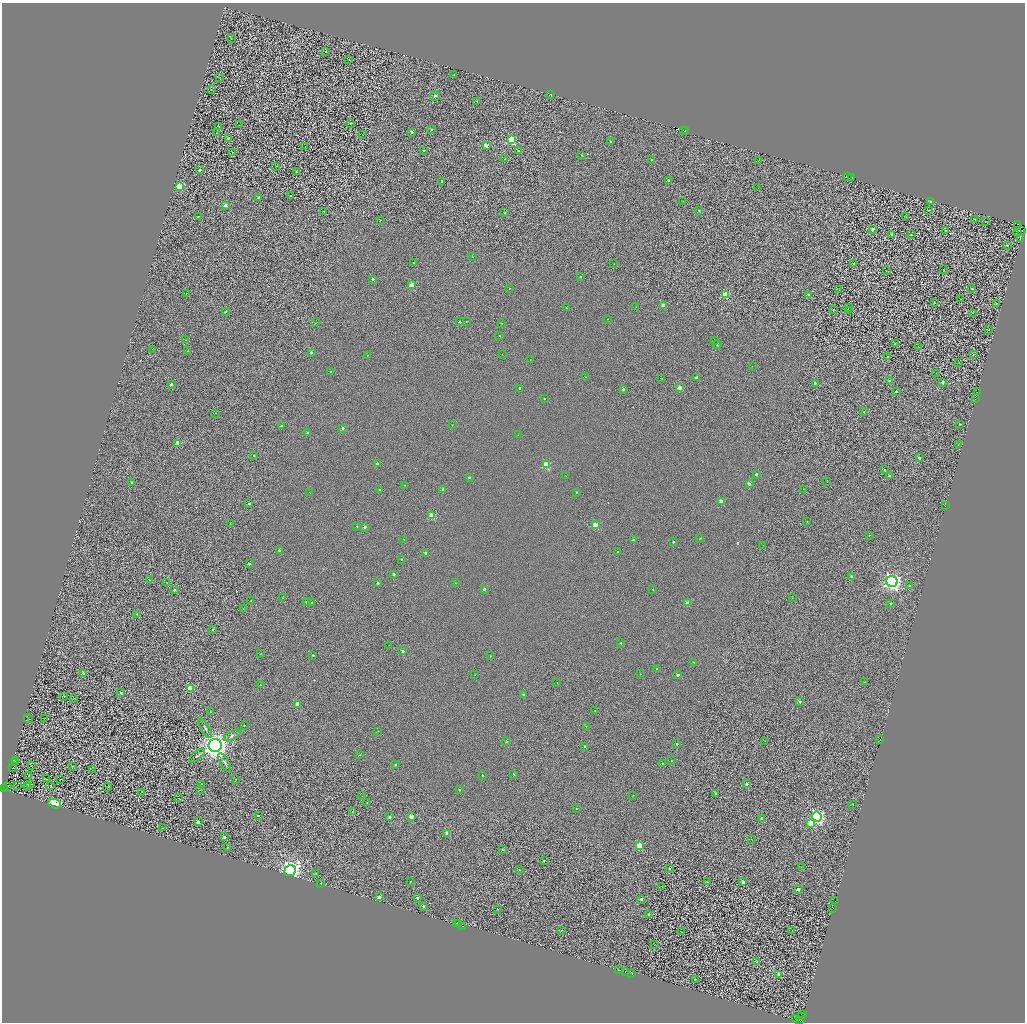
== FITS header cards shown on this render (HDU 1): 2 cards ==
NAXIS1  =                 2045
NAXIS2  =                 2040

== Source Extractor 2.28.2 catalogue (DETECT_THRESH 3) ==
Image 2045 x 2040 px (HDU 1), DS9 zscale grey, zoomed out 1/2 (1 PNG px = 2 x 2 image px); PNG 1027 x 1024 px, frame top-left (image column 1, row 2039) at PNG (2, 3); each listed source drawn as its Kron ellipse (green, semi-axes under 4 px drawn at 4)
Background 0.736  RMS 2.2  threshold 6.51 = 3 sigma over >= 5 px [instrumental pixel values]
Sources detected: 403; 81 cannot appear on this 1/2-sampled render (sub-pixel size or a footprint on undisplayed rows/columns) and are neither listed nor drawn; the other 322 listed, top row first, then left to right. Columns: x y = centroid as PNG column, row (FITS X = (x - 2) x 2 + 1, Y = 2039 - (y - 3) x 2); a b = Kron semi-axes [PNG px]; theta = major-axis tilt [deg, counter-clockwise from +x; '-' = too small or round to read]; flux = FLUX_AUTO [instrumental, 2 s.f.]
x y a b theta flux
231 39 2 1 - 110
326 52 2 2 - 550
349 59 2 1 - 240
454 75 2 2 - 260
220 77 2 2 - 130
211 90 2 1 - 170
551 95 3 1 - 120
435 96 5 5 - 860
477 101 2 2 - 190
350 123 2 2 - 330
239 125 2 1 - 89
219 126 2 2 - 510
431 130 2 2 - 1200
684 130 2 1 - 3600
686 131 2 1 - 4000
412 132 2 2 - 1400
216 133 2 1 - 290
363 135 2 1 - 110
228 138 2 2 - 490
512 140 3 3 - 30000
610 141 2 2 - 410
486 146 2 2 - 6200
305 147 2 1 - 91
424 150 3 2 - 570
519 151 2 2 - 580
232 152 2 1 - 190
582 155 2 2 - 380
505 159 4 2 - 190
651 160 2 2 - 720
758 160 2 1 - 98
276 166 3 2 - 130
200 170 2 2 - 910
296 172 2 2 - 470
847 176 3 2 - 4200
851 177 3 1 - 730
668 180 2 2 - 1000
442 181 2 2 - 820
180 186 3 3 - 18000
758 188 2 2 - 110
291 196 2 2 - 530
258 198 2 2 - 2300
683 201 2 1 - 170
931 202 2 2 - 600
225 205 2 2 - 2000
699 210 2 2 - 460
929 210 2 1 - 110
324 211 2 2 - 280
505 213 2 2 - 480
198 217 2 2 - 360
905 217 3 2 - 120
975 219 2 2 - 210
380 220 2 2 - 320
986 221 2 1 - 100
1017 224 3 1 - 4400
873 229 2 2 - 4100
945 230 2 1 - 110
1022 231 3 1 - 1100
1017 233 2 1 - 1300
892 234 2 2 - 970
911 234 2 2 - 220
1020 239 2 1 - 2100
1007 246 2 2 - 710
473 257 2 2 - 150
414 263 2 2 - 970
854 263 2 2 - 270
614 264 2 1 - 230
944 270 2 1 - 110
886 271 2 1 - 620
580 277 2 2 - 880
373 279 2 2 - 1700
411 285 3 2 - 8500
509 288 2 2 - 310
972 288 3 2 - 300
839 290 3 2 - 210
186 293 2 1 - 130
725 295 3 3 - 16000
809 295 2 2 - 2000
961 299 3 2 - 140
934 302 3 2 - 180
996 304 3 1 - 120
663 305 2 2 - 5600
636 307 2 2 - 200
566 308 2 2 - 420
848 308 2 1 - 5400
833 310 2 1 - 240
849 310 2 1 - 570
225 312 2 2 - 540
973 313 2 1 - 110
607 319 2 2 - 230
466 321 2 2 - 210
460 322 2 2 - 1400
315 323 2 1 - 190
502 323 2 2 - 290
989 329 2 1 - 110
499 336 2 2 - 430
186 340 2 2 - 490
714 340 2 1 - 150
895 343 2 2 - 140
717 345 4 3 - 510
918 346 2 1 - 92
152 349 2 2 - 160
187 351 2 2 - 150
311 352 2 2 - 1700
502 354 2 1 - 130
368 355 2 2 - 340
973 355 2 1 - 110
888 356 2 1 - 440
530 360 2 2 - 180
959 363 2 2 - 110
752 366 2 1 - 180
331 371 2 2 - 1000
936 373 2 1 - 110
586 377 2 2 - 270
696 377 2 2 - 2600
662 378 2 1 - 180
889 381 2 2 - 1800
942 382 2 2 - 3100
815 383 2 2 - 500
171 384 2 2 - 1500
520 388 2 2 - 1000
679 388 2 2 - 7400
623 389 2 2 - 1400
896 391 2 2 - 910
977 392 2 1 - 1400
544 399 2 2 - 290
975 399 3 1 - 1300
864 412 2 2 - 290
215 413 2 2 - 250
960 424 2 2 - 420
452 425 2 1 - 240
281 426 2 2 - 1200
343 428 2 2 - 1800
307 433 2 2 - 1400
518 435 2 1 - 140
178 444 3 2 - 8500
958 445 2 2 - 240
254 455 2 2 - 460
919 458 2 2 - 2100
377 463 2 2 - 2100
546 465 3 3 - 20000
885 470 2 2 - 690
756 474 2 2 - 1000
566 476 2 1 - 180
889 476 2 2 - 2100
469 477 2 2 - 870
827 481 2 2 - 110
132 483 2 2 - 2000
749 484 2 2 - 3800
405 485 2 2 - 220
443 489 2 2 - 3600
803 489 2 2 - 130
380 490 2 2 - 930
576 492 2 2 - 400
310 493 2 1 - 160
721 501 2 2 - 6900
249 504 2 2 - 920
945 505 3 1 - 1800
432 516 3 3 - 14000
807 521 2 2 - 130
230 523 2 1 - 190
596 525 3 3 - 12000
357 526 2 2 - 400
365 527 2 2 - 3400
869 535 2 2 - 220
700 538 2 2 - 320
404 539 2 2 - 280
633 540 2 2 - 850
673 542 2 2 - 920
763 545 2 1 - 130
279 550 2 2 - 1900
618 551 2 2 - 550
426 553 2 2 - 2700
401 559 2 2 - 480
249 563 2 2 - 1800
394 574 2 2 - 2800
851 576 2 2 - 920
149 580 4 2 - 470
166 582 2 1 - 170
892 582 5 5 - 190000
378 583 2 2 - 1400
455 583 2 2 - 180
910 585 2 2 - 690
484 589 2 2 - 1600
174 590 2 2 - 1200
653 590 2 2 - 330
283 598 2 2 - 320
792 598 2 1 - 110
251 601 2 2 - 280
306 601 2 2 - 550
312 603 2 2 - 960
687 603 2 2 - 6000
891 603 2 2 - 1000
243 609 2 2 - 250
137 614 2 2 - 430
213 630 2 2 - 590
621 643 2 2 - 430
389 645 2 1 - 110
403 651 2 2 - 2400
261 654 3 2 - 170
313 655 2 2 - 540
490 656 2 2 - 230
693 662 3 2 - 320
657 669 2 2 - 590
83 674 2 2 - 3600
640 674 2 1 - 170
475 675 2 2 - 200
678 675 2 2 - 2000
864 682 2 2 - 270
557 683 2 2 - 220
261 685 2 2 - 410
190 689 3 3 - 17000
121 693 2 2 - 1800
523 694 2 2 - 1900
64 696 2 1 - 120
73 698 3 1 - 140
800 702 2 2 - 2200
297 704 3 2 - 5300
595 710 2 2 - 210
211 712 2 2 - 270
45 718 2 1 - 110
28 719 5 1 - 160
244 725 2 2 - 160
586 726 2 1 - 120
205 728 11 3 -60 980
378 731 2 2 - 130
232 735 9 4 26 1100
880 740 2 1 - 2200
506 741 4 3 - 340
765 741 2 1 - 120
677 744 2 2 - 730
215 745 6 6 - 450000
585 746 2 2 - 940
360 755 3 2 - 340
197 756 9 3 39 720
16 761 3 1 - 95
671 761 2 2 - 230
14 763 4 3 - 240
225 763 10 3 -60 900
662 763 2 2 - 350
395 764 2 2 - 750
31 766 2 1 - 180
72 766 3 2 - 150
13 768 2 1 - 110
93 770 3 1 - 140
514 774 2 2 - 380
29 775 2 1 - 180
482 775 2 2 - 670
47 779 2 1 - 95
61 779 3 2 - 130
236 779 2 2 - 140
31 784 3 2 - 170
202 784 2 1 - 180
747 784 2 2 - 1500
18 785 2 1 - 140
51 785 2 1 - 100
8 786 2 1 - 160
28 786 3 1 - 200
107 787 4 2 - 260
5 789 3 1 - 17
200 790 4 2 - 190
459 790 2 2 - 640
142 792 2 1 - 130
716 794 4 2 - 810
633 795 2 2 - 160
362 796 2 2 - 210
178 798 2 1 - 540
367 803 2 1 - 170
55 804 7 4 -20 14000
853 804 2 1 - 200
576 809 2 2 - 320
352 811 2 2 - 280
258 816 2 2 - 870
817 816 5 4 - 96000
390 817 2 2 - 2000
411 817 2 2 - 7300
762 818 2 2 - 4700
198 822 2 2 - 4000
811 823 3 3 - 12000
162 828 2 1 - 120
447 833 2 2 - 6200
224 837 2 2 - 2200
751 839 2 1 - 160
639 846 3 3 - 15000
227 847 2 2 - 340
502 850 3 3 - 410
544 860 2 2 - 540
801 867 3 2 - 170
669 869 2 2 - 1300
519 870 2 2 - 290
290 871 6 5 - 280000
316 873 3 3 - 340
410 882 2 2 - 260
707 882 2 1 - 100
743 882 2 2 - 2500
320 884 3 1 - 120
662 887 2 1 - 86
798 889 2 2 - 3000
379 897 3 2 - 2800
418 898 2 2 - 1800
641 899 2 2 - 2400
835 901 2 1 - 820
423 906 2 2 - 1200
833 908 2 1 - 2300
497 909 2 2 - 200
649 914 2 2 - 2300
459 923 3 2 - 700
457 924 3 1 - 1400
463 926 2 1 - 3700
561 930 3 2 - 330
792 930 2 1 - 110
681 932 3 1 - 120
654 945 2 1 - 79
757 962 2 2 - 840
618 970 2 1 - 150
625 971 2 1 - 410
631 973 3 3 - 4500
779 974 3 2 - 2600
696 979 3 2 - 200
803 1014 2 1 - 1900
802 1017 2 2 - 1400
795 1018 2 1 - 1600
800 1021 2 1 - 460
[81 sub-pixel or undisplayed-footprint detections neither listed nor drawn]